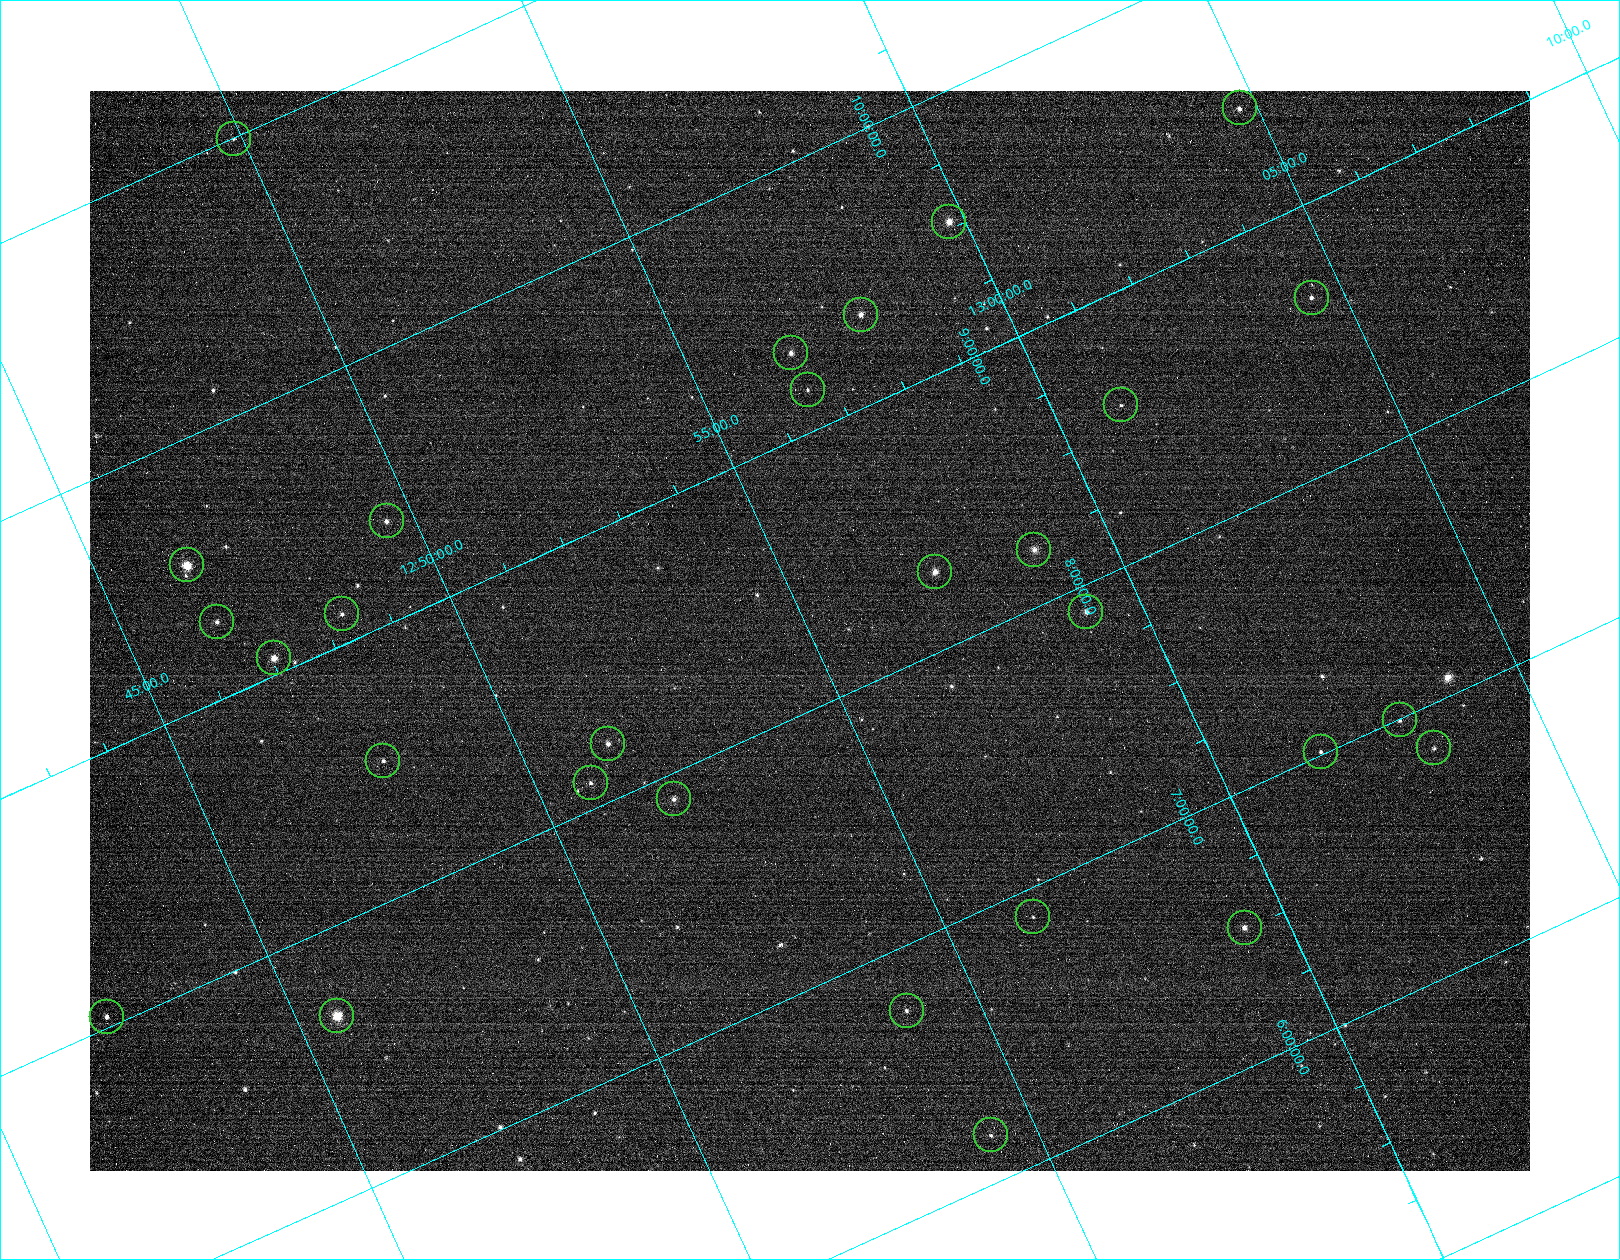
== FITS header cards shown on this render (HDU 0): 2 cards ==
NAXIS1  =                 1440
NAXIS2  =                 1080

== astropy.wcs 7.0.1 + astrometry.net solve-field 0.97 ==
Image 1440 x 1080 px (HDU 0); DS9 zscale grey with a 90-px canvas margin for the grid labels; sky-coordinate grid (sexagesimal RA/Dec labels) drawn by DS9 from the SOLVED WCS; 29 Tycho-2 reference stars matched to detected sources circled (green)
Header WCS: none
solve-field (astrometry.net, Tycho-2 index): SOLVED blind (the file carries no WCS)
Solved WCS: RA---TAN-SIP/DEC--TAN-SIP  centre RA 12:55:01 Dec +08:17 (193.75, +8.29 deg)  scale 14.2 arcsec/px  FOV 341.2' x 256.0'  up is +25 deg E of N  parity flipped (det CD > 0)
(file carries no celestial WCS; the grid is the blind solution)
Tycho-2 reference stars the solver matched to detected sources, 29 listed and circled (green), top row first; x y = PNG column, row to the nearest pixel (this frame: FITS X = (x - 90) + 1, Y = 1080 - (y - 91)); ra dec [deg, ICRS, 3 dp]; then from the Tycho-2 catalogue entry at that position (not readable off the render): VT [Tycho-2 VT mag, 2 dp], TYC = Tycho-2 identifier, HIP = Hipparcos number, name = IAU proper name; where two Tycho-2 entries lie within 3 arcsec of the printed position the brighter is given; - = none
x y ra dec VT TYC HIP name
1240 108 196.186 +9.450 8.24 883-417-1 63811 -
234 139 192.469 +10.996 9.19 885-1005-1 62619 -
949 222 194.942 +9.526 6.85 883-499-1 63420 -
1312 298 196.128 +8.653 8.31 883-319-1 63796 -
861 315 194.465 +9.339 7.20 883-211-1 63267 -
791 353 194.147 +9.317 7.72 883-30-1 63173 -
808 390 194.148 +9.157 8.65 883-368-1 63174 -
1121 405 195.258 +8.584 8.69 883-605-1 63525 -
387 521 192.395 +9.373 7.77 882-525-1 62597 -
1034 550 194.702 +8.210 8.60 883-172-1 63344 -
187 565 191.594 +9.540 5.77 882-1106-1 62325 -
935 572 194.307 +8.294 6.88 883-370-1 63221 -
1086 612 194.788 +7.901 8.06 883-1201-1 63376 -
342 614 192.081 +9.112 7.98 882-400-1 62489 -
217 622 191.612 +9.285 7.84 882-617-1 - -
274 658 191.759 +9.064 7.03 882-331-1 62375 -
1400 720 195.739 +6.993 8.77 304-284-1 63671 -
608 744 192.834 +8.210 7.78 882-720-1 62741 -
1434 748 195.816 +6.837 8.88 304-329-1 63700 -
1321 752 195.402 +7.011 8.61 304-316-1 63568 -
383 761 191.989 +8.517 8.18 882-828-1 62453 -
591 783 192.707 +8.099 8.45 882-688-1 62697 -
674 799 192.981 +7.905 7.89 882-1029-1 62784 -
1033 917 194.088 +6.893 8.80 297-117-1 63147 -
1245 928 194.834 +6.506 7.63 297-11-1 63386 -
907 1011 193.477 +6.763 8.32 297-792-1 62942 -
337 1016 191.404 +7.673 5.25 875-998-1 62267 -
107 1017 190.566 +8.042 7.97 875-398-1 61990 -
991 1135 193.574 +6.179 8.77 297-480-1 62980 -